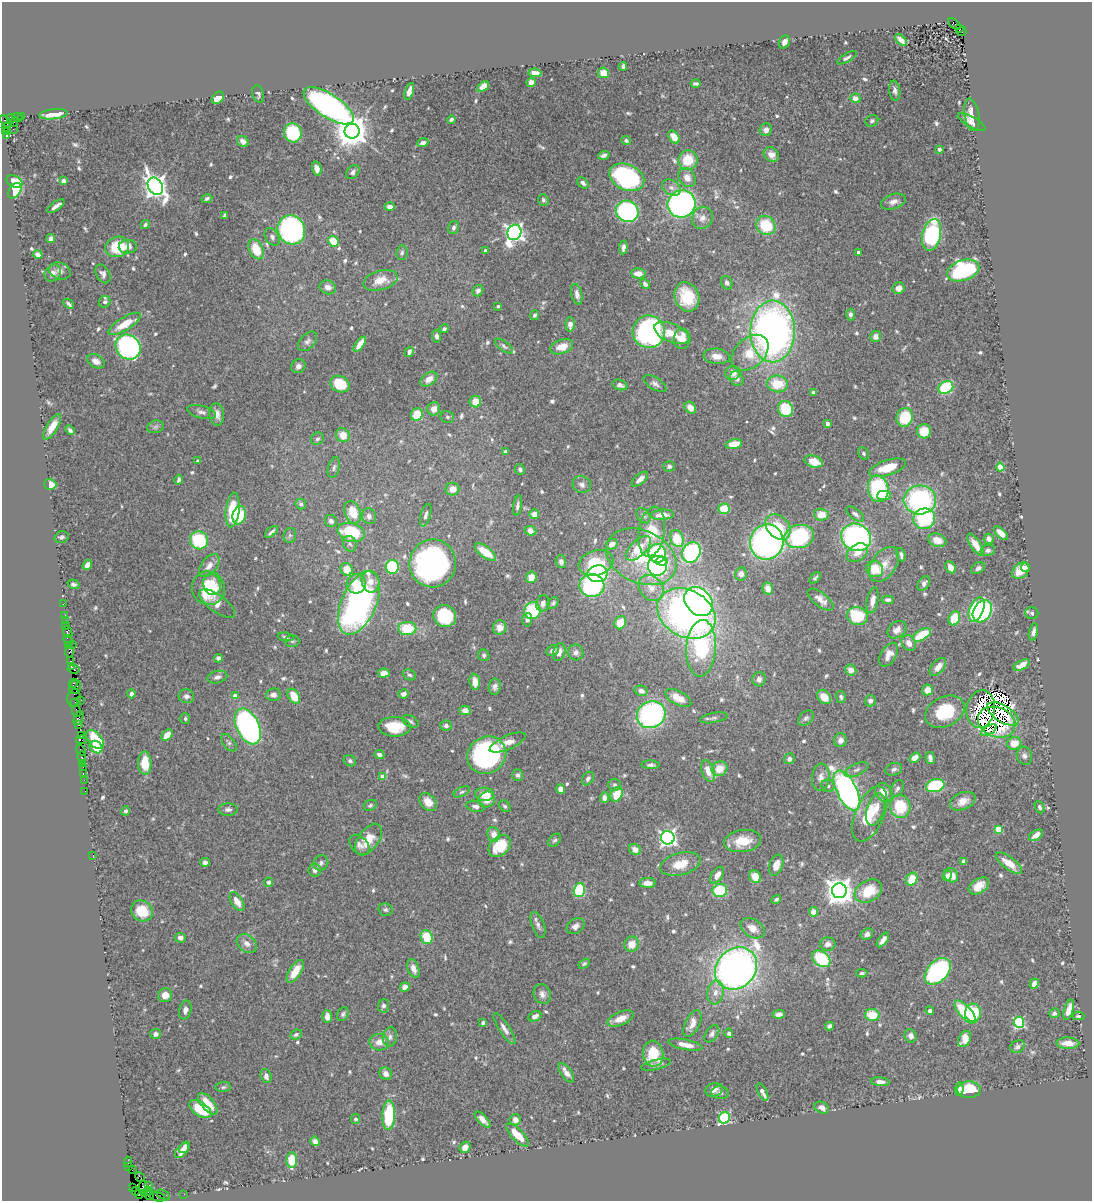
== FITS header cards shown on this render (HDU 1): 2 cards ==
NAXIS1  =                 1090
NAXIS2  =                 1199

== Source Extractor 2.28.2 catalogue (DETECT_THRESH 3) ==
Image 1090 x 1199 px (HDU 1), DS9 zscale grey, 1 PNG px = 1 image px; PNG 1094 x 1203 px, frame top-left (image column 1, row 1199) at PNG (2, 2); each listed source drawn as its Kron ellipse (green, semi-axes under 4 px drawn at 4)
Background 0.876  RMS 0.03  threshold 0.091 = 3 sigma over >= 5 px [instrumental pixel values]
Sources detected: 691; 6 with non-positive FLUX_AUTO (blend fragments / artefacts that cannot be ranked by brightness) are neither listed nor drawn; of the other 685, the 500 brightest by FLUX_AUTO listed and drawn (185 fainter detections omitted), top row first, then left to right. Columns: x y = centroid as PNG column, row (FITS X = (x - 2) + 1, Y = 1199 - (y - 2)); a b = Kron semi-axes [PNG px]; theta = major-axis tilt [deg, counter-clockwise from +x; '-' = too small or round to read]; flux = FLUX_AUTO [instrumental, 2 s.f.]
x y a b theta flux
954 24 7 3 -43 220
960 29 4 2 - 130
962 32 5 4 - 320
901 40 7 4 -43 13
784 42 7 5 61 13
847 58 11 4 30 5
623 66 4 3 - 4.5
535 73 6 4 -8 14
603 73 5 5 - 24
531 82 5 4 - 7.8
696 84 5 3 - 5.4
483 87 7 4 37 20
409 91 9 4 72 13
895 91 10 5 -82 7
258 94 9 5 -74 4.9
218 98 7 5 47 24
855 98 5 4 - 14
329 106 29 11 -33 660
53 114 14 5 6 27
972 115 16 7 -80 24
22 116 3 2 - 36
17 118 5 3 - 73
11 119 4 4 - 76
451 119 4 3 - 4.7
872 121 6 5 - 4.7
6 122 7 3 -48 140
14 122 5 3 - 19
972 122 15 5 -29 12
6 127 5 3 - 31
13 129 3 2 - 8.3
766 130 6 6 - 11
352 131 7 7 - 4400
5 132 3 3 - 29
293 133 9 8 - 110
7 136 3 3 - 510
674 137 7 5 -56 26
626 141 5 4 - 4.9
243 142 6 5 - 10
423 143 5 4 - 7.5
939 149 4 3 - 7.5
604 155 6 3 19 7
771 155 8 6 -41 15
688 160 10 9 - 51
317 169 7 4 -76 10
353 172 8 6 50 6.6
627 177 18 13 -25 300
687 177 10 8 -59 17
63 181 4 4 - 8.3
14 182 8 5 -23 48
583 183 6 4 -43 8.1
155 186 9 7 -56 1800
671 187 10 7 -32 9.5
15 191 8 5 56 42
207 198 5 4 - 5.1
543 200 6 5 - 5.1
893 202 13 7 18 13
681 204 14 13 - 520
56 206 10 3 35 8.7
390 207 5 4 - 11
627 211 11 10 - 320
225 215 4 3 - 5.4
702 218 11 10 - 14
145 225 5 4 - 4.1
766 225 10 9 - 78
454 228 7 5 74 6.3
291 230 15 13 -65 410
514 232 8 7 - 990
932 235 16 9 77 270
272 237 9 6 -56 7
51 239 4 4 - 8.6
333 241 6 5 - 50
117 247 12 10 18 74
128 247 9 7 3 12
623 247 7 3 84 7.5
256 249 10 7 -65 56
485 251 3 3 - 5.5
402 253 7 5 84 5
859 253 4 3 - 14
38 254 5 4 - 8.1
963 270 16 10 18 310
60 271 11 8 -19 9.3
53 273 9 7 48 9.9
638 273 7 5 -4 19
103 274 10 6 -61 9.1
380 280 18 9 16 34
727 283 7 5 -62 5.8
645 284 5 4 - 6.4
328 287 8 7 - 13
899 288 6 5 - 12
478 291 6 5 - 9
577 294 10 5 -77 10
687 297 15 12 -70 69
105 302 6 5 - 5.6
69 304 6 3 -43 4.8
498 306 3 3 - 4.9
851 314 6 4 -88 5.9
535 315 5 4 - 4.2
125 324 18 6 32 42
570 324 7 4 -88 16
444 329 5 4 - 4.2
773 331 31 22 -90 1100
649 332 16 16 - 510
672 333 18 9 -23 33
437 336 6 4 -85 7.5
875 336 6 5 - 11
682 339 10 8 87 25
307 341 12 7 46 8
360 344 9 4 55 26
504 346 10 4 -37 5.1
128 347 13 11 -48 530
562 347 12 7 19 25
409 352 5 4 - 6.7
750 353 21 14 43 51
717 356 13 7 -7 17
96 361 9 6 -29 13
298 366 7 6 - 9.4
733 373 7 7 - 18
737 378 7 6 - 9
429 379 9 6 35 16
340 384 10 8 -26 58
655 384 13 6 -32 8.3
778 384 10 8 -9 56
620 385 8 5 -18 8.6
946 388 8 6 32 140
813 392 3 3 - 4.5
475 402 6 5 - 31
690 408 6 5 - 18
434 409 7 6 - 18
786 409 8 7 - 73
201 412 15 6 -14 8.3
217 414 11 7 -83 16
417 414 6 5 - 46
447 417 7 6 - 5.1
905 417 9 8 - 65
827 424 4 3 - 12
52 427 14 5 59 25
155 427 8 6 17 5.3
70 430 5 3 - 5.5
924 431 7 7 - 36
343 435 7 6 - 28
317 439 7 6 - 5.4
734 444 8 5 12 31
505 451 3 3 - 6.9
863 453 6 5 - 4.1
198 461 4 3 - 5
814 462 9 6 -18 33
669 466 6 5 - 5.4
334 467 11 5 74 5.9
1000 467 4 4 - 56
888 468 19 7 17 53
520 469 5 4 - 5.3
640 479 10 5 41 13
179 480 5 3 - 5.4
50 484 6 5 - 24
582 485 9 8 - 9.3
452 489 7 6 - 19
878 489 13 10 -80 190
884 495 7 4 1 22
920 500 16 14 4 310
301 504 5 5 - 7.8
517 506 10 4 81 5.8
724 509 6 5 - 55
233 510 17 7 84 91
353 512 12 7 -69 47
534 514 5 4 - 15
855 514 10 5 -37 7.6
239 515 9 6 73 66
426 515 12 5 74 6.8
662 515 11 5 3 22
821 515 7 6 - 31
369 516 8 7 - 9.1
643 516 9 6 -51 5.9
924 519 11 10 - 150
331 521 6 6 - 6.1
778 527 14 10 -48 52
530 531 6 4 -23 16
271 532 7 3 42 6
351 532 14 9 -17 110
652 532 25 13 81 67
1001 533 9 4 -43 21
290 535 7 6 - 4.9
799 536 15 11 11 180
61 537 7 5 16 6.5
856 537 15 13 -26 510
677 539 8 6 -67 58
989 539 5 4 - 9
199 540 9 8 - 130
937 540 9 6 -18 24
767 542 18 17 - 730
350 544 8 6 -65 6.3
612 544 6 5 - 12
976 545 13 5 -57 27
638 548 16 8 44 43
988 550 7 5 11 6.2
485 552 12 5 -36 46
691 552 11 8 62 280
857 553 12 8 35 19
657 554 9 8 - 200
901 555 7 4 -73 6.2
641 557 37 26 -25 130
662 561 6 4 -4 85
561 562 6 5 - 7.2
433 563 24 23 - 540
596 563 18 12 18 88
884 564 19 12 55 30
87 565 5 4 - 13
209 566 13 7 51 16
658 566 10 9 - 330
392 567 7 6 - 160
951 567 6 5 - 17
1025 567 4 4 - 6.9
978 568 7 5 33 6.5
347 569 6 6 - 34
875 569 8 8 - 55
1021 570 10 7 44 30
598 574 10 8 9 160
741 574 6 6 - 12
531 577 6 5 - 22
815 578 6 4 46 4.3
370 582 11 9 -78 18
924 583 8 5 55 9.1
73 584 6 4 -17 6.4
212 584 11 8 -70 32
356 584 10 9 - 41
592 585 12 11 - 230
208 588 17 16 - 93
651 588 14 11 -48 26
768 589 6 5 - 19
820 599 15 7 -37 15
873 600 13 5 79 15
888 600 6 4 -5 5.5
699 601 16 12 -47 540
359 603 34 17 66 660
543 603 8 6 78 9.1
553 603 6 5 - 4.3
63 604 3 2 - 13
217 604 21 8 -36 23
977 609 13 7 68 200
532 611 8 8 - 130
982 611 12 8 58 230
686 613 31 23 -30 790
1032 613 7 6 - 4.7
65 615 2 2 - 36
445 616 11 10 - 130
857 616 10 9 - 91
954 618 7 5 66 55
527 620 7 5 86 5
65 621 2 2 - 14
620 623 7 5 61 35
66 626 3 2 - 52
500 627 7 6 - 19
407 628 9 6 1 83
897 630 10 7 36 14
68 632 6 4 -66 48
1033 632 8 4 77 9.8
922 635 10 5 31 68
286 637 8 4 -6 4.8
68 640 6 3 -61 91
292 641 7 6 - 4.6
909 643 8 6 -57 16
72 644 2 2 - 29
68 645 3 2 - 46
701 648 28 15 86 290
552 651 6 5 - 7.6
69 652 6 3 81 210
559 652 9 6 73 13
576 652 8 7 - 9.9
484 655 6 5 - 4.8
889 655 13 7 59 22
218 658 4 4 - 6.3
70 661 3 2 - 48
1022 665 9 4 27 23
71 666 3 2 - 56
938 667 10 6 50 18
74 669 6 3 -12 88
851 670 5 5 - 14
384 673 6 4 6 19
409 675 7 5 -23 4.2
217 677 10 6 13 8.4
759 679 7 6 - 10
475 682 8 5 -83 19
73 683 4 3 - 100
75 687 7 6 - 320
495 687 8 6 82 8.4
927 690 5 5 - 19
641 691 7 5 -13 11
131 694 4 4 - 6.5
403 694 5 4 - 9.3
273 695 7 6 - 9.9
186 696 8 7 - 7.7
235 696 4 4 - 24
294 696 8 5 -58 42
824 697 8 6 -48 27
841 697 6 4 -79 4.7
74 698 9 6 83 23
678 698 14 6 -28 31
81 700 2 2 - 12
870 701 5 5 - 6.9
75 702 3 2 - 79
981 709 19 14 80 33
465 710 5 4 - 13
76 711 6 3 -81 120
945 712 21 14 27 99
1003 714 18 8 -31 15
651 715 14 13 - 440
78 718 7 4 68 150
714 718 14 5 11 5.8
806 718 9 6 44 6
185 719 5 5 - 4.7
410 721 9 5 -30 5.2
997 722 19 15 -23 5.3
79 725 3 3 - 70
248 726 19 11 -64 590
446 726 6 5 - 5.6
394 727 16 9 -2 54
989 730 9 4 30 9.4
167 735 6 4 43 26
81 736 2 2 - 15
81 740 5 3 - 24
95 740 11 6 -49 78
840 740 7 6 - 11
229 743 10 5 -52 5.2
508 743 19 7 23 18
1014 743 7 6 - 29
96 747 7 5 -39 41
81 750 6 3 -57 85
379 755 5 4 - 8.2
487 755 20 18 35 380
1024 756 9 7 -72 8.4
82 757 5 3 - 100
915 758 6 4 40 20
930 758 6 4 -77 6.8
789 759 5 5 - 7.3
350 761 6 5 - 5.1
82 763 3 2 - 58
145 763 12 6 -88 47
651 765 9 4 -1 6.1
83 767 2 2 - 40
720 769 8 7 - 28
894 769 8 6 20 6.3
857 770 13 5 25 8
708 771 11 6 -70 21
83 773 3 2 - 34
518 775 6 5 - 6.3
383 777 4 4 - 23
821 777 14 8 83 14
588 779 7 5 59 6
84 780 2 2 - 39
614 785 6 6 - 4.8
828 786 7 6 - 6
935 786 9 6 15 160
897 788 9 5 64 7.5
561 789 5 4 - 12
85 791 2 2 - 16
847 791 22 10 -63 640
462 792 8 4 25 5
884 792 10 8 -55 23
484 794 9 6 -2 37
616 794 7 5 62 43
604 798 5 4 - 11
487 799 8 7 - 22
963 801 13 8 23 22
428 802 10 7 -50 25
370 805 7 5 29 4.4
475 806 9 5 -14 7.6
505 806 6 5 - 4.2
900 806 12 10 -78 83
1040 807 6 4 -67 4.5
228 809 9 6 0 7.3
875 810 16 8 73 25
125 811 4 4 - 5.4
870 814 29 14 67 65
998 829 4 4 - 55
494 834 7 6 - 17
1036 835 8 4 35 13
668 838 7 6 - 690
369 840 18 10 54 35
555 840 7 5 46 4.3
743 841 18 11 8 46
360 845 12 8 -48 10
500 846 13 9 44 59
635 849 6 5 - 15
93 855 2 2 - 32
964 861 4 4 - 19
205 862 5 4 - 5.5
321 863 8 7 - 7.2
1009 863 16 6 -37 26
680 864 20 11 15 38
776 865 11 6 70 19
315 870 6 6 - 8
717 875 9 5 57 15
951 875 7 6 - 22
947 876 5 4 - 12
755 877 6 5 - 30
912 879 7 5 62 49
268 882 4 4 - 5.7
647 883 8 5 -3 14
979 886 11 7 34 27
579 890 7 5 73 140
720 890 7 6 - 110
839 891 7 7 - 2700
868 891 14 10 30 59
776 899 5 3 - 5.7
237 902 10 5 -59 22
385 910 7 6 - 5.2
142 911 11 10 - 53
814 912 5 4 - 23
538 925 14 6 -70 8.3
575 926 9 7 35 11
753 928 13 9 -32 21
867 934 6 5 - 9.5
427 937 7 6 - 65
180 938 5 5 - 9
883 940 8 4 53 14
247 944 11 8 -38 14
632 944 7 7 - 23
828 944 8 6 -1 12
821 959 10 7 -38 120
584 964 6 4 32 4.3
413 968 10 5 -70 15
736 968 23 19 45 1300
295 971 13 6 57 33
938 971 15 10 46 330
862 973 5 3 - 4.3
1034 984 5 4 - 13
405 987 5 4 - 14
715 992 12 8 81 17
542 994 10 8 -65 11
165 995 7 7 - 19
383 1006 7 5 84 7.2
185 1010 9 6 78 10
1069 1010 10 4 72 26
930 1011 4 4 - 7.3
965 1012 14 6 -48 130
973 1013 9 8 - 65
1054 1013 5 5 - 5.9
343 1014 7 5 63 4.9
779 1014 6 4 6 9.4
872 1015 7 6 - 48
535 1016 7 5 25 9.2
1078 1016 6 3 1 4.5
327 1017 6 4 -89 16
621 1018 14 6 22 23
1019 1022 5 5 - 200
483 1023 4 3 - 5.4
692 1023 14 7 64 18
829 1026 4 4 - 7.4
504 1029 18 5 -57 12
729 1033 5 4 - 5
155 1034 5 5 - 9.2
712 1034 9 6 56 7.8
296 1035 6 4 25 5.2
911 1036 7 6 - 10
390 1037 10 7 81 7.9
965 1039 8 6 62 33
379 1042 9 8 - 17
1068 1043 11 5 -1 23
685 1045 17 5 -11 21
1017 1047 7 6 - 6.7
653 1054 13 10 -81 59
656 1065 15 5 14 8.7
566 1073 11 5 -54 15
386 1074 6 6 - 12
266 1076 7 5 -73 8.6
880 1082 9 4 -6 9.9
223 1087 8 5 3 4.6
959 1089 7 4 84 4.6
714 1090 9 6 14 10
969 1090 12 8 2 58
762 1092 9 3 -62 9.7
720 1093 9 6 -7 6.6
208 1104 13 6 -50 36
822 1108 7 5 -27 10
200 1109 12 6 -34 75
389 1115 15 6 87 130
724 1118 6 5 - 210
355 1119 5 4 - 4.7
483 1120 10 4 -46 12
515 1120 5 5 - 13
517 1135 15 6 -45 41
315 1141 5 4 - 8.9
184 1147 6 4 50 8.4
465 1147 6 5 - 20
182 1151 9 5 48 14
292 1160 7 5 88 70
128 1162 5 2 - 30
129 1167 3 2 - 40
132 1170 2 2 - 21
140 1177 5 2 - 33
149 1186 3 2 - 130
143 1187 6 4 -87 180
132 1188 4 2 - 21
136 1191 4 2 - 27
148 1191 5 3 - 100
144 1193 3 3 - 40
139 1194 4 2 - 54
184 1194 2 2 - 19
163 1195 7 2 -32 98
149 1196 4 3 - 73
158 1197 8 4 -15 70
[185 fainter detections neither listed nor drawn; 6 non-positive-flux detections neither listed nor drawn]